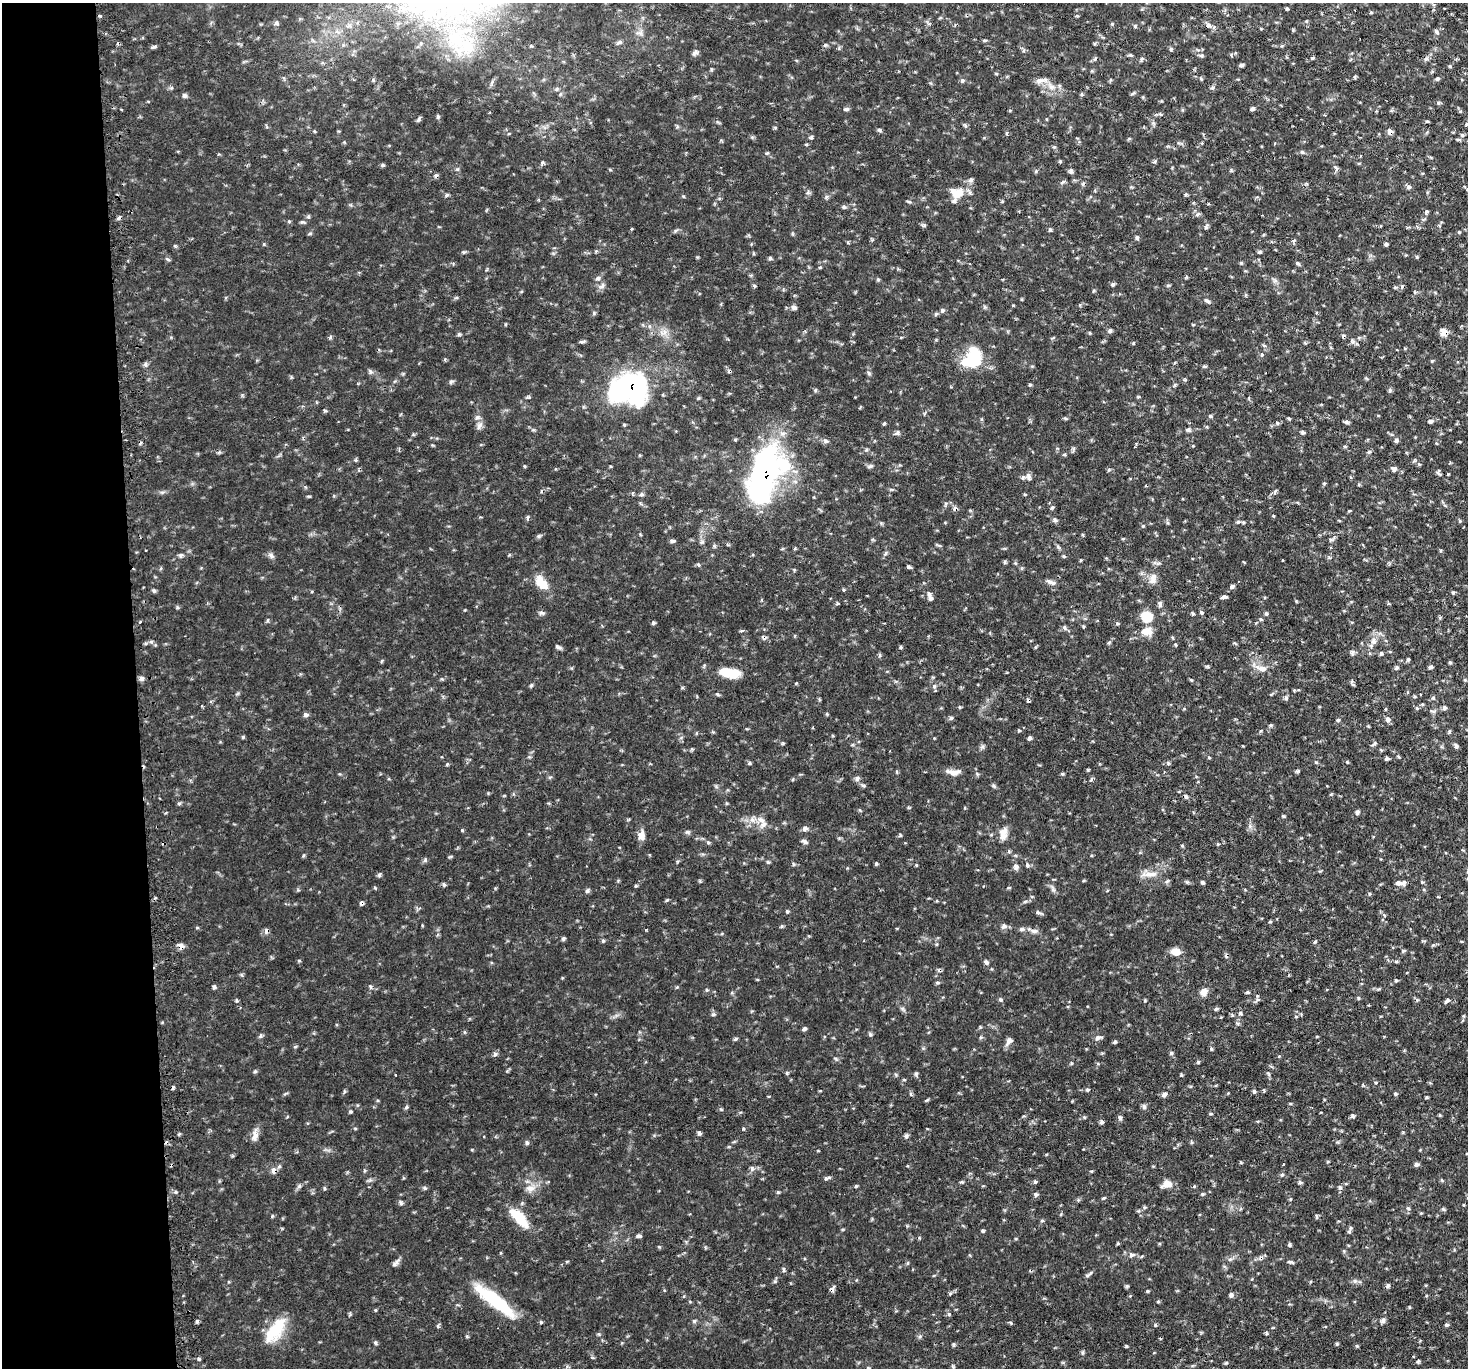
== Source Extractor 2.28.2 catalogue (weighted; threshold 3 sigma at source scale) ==
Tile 4 of 3 x 3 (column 1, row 2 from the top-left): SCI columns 28-1493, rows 1511-2876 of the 4449 x 4416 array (HDU 1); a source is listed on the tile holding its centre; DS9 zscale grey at full resolution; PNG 1470 x 1370 px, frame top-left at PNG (2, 3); no overlay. Shown black and unused: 9% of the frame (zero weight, under 2 of 3 exposures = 4% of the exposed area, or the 3 px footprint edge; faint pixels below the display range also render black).
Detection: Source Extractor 2.28.2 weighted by HDU 2 'WHT'; one run over the whole footprint, this tile lists its part. Background 0.106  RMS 0.0079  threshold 0.0357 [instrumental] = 3 sigma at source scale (4.5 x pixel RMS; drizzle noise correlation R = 1.50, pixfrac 1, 0.05/0.05 arcsec/px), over >= 5 px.
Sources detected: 287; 2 inside a brighter object's white glare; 10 cosmic-ray / hot-pixel residue — not listed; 6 inside a brighter listed object's ellipse — not listed separately; the other 269 listed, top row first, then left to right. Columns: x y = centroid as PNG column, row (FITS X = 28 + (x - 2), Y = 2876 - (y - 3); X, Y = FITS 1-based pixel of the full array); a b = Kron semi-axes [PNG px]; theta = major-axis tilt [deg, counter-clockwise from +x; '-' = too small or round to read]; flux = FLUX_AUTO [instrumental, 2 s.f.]
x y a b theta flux
1287 8 4 3 - 0.99
1208 25 8 5 -80 2.1
1437 32 7 4 -38 1.4
984 40 5 3 - 0.98
154 47 8 4 22 1.4
1171 49 5 5 - 1.1
695 52 7 6 - 2
1312 58 5 3 - 0.88
1142 59 8 4 62 1.3
1426 59 7 5 28 1.7
1241 65 7 4 27 1.5
1450 66 5 3 - 0.81
996 73 5 3 - 0.73
1437 79 5 4 - 1.1
962 80 6 5 - 1.4
1041 80 16 7 7 4.3
492 82 6 4 72 1.3
1052 87 9 6 1 3.6
1212 88 5 3 - 1.1
1133 93 7 3 36 1.1
184 96 6 5 - 1.8
846 109 7 5 15 1.4
1252 109 5 4 - 1.7
1466 124 5 3 - 0.79
1390 131 6 5 - 3.5
1006 133 5 3 - 0.84
1462 135 5 4 - 1.1
811 137 7 3 53 1
1458 140 7 3 -1 1.2
1302 152 6 4 -44 1.1
767 153 5 3 - 0.77
1155 161 5 3 - 1.1
383 165 5 4 - 1.1
1336 168 8 4 -70 1.6
1071 171 7 5 -68 1.8
970 180 7 5 47 1.8
1062 182 6 4 19 1.3
1409 187 6 5 - 1.5
957 193 20 14 -7 12
826 197 6 4 71 1.2
908 201 7 3 -19 0.99
844 207 5 5 - 1.2
1426 212 6 4 64 1.5
1197 214 6 4 20 1.3
1050 230 5 4 - 1.2
1459 232 4 4 - 0.67
1137 238 6 4 89 1.5
1386 244 5 4 - 1.1
1417 257 5 3 - 0.74
770 258 6 3 72 1
168 259 6 3 -36 1.1
1298 263 7 4 -21 1.1
598 278 6 5 - 1.8
878 279 5 4 - 0.99
1113 284 5 4 - 1.2
754 285 5 3 - 0.93
1207 301 9 5 -28 1.6
794 307 7 5 -17 2.1
942 310 6 5 - 1.6
1110 331 6 5 - 1.7
1444 332 7 6 - 7.4
582 342 6 4 -17 1.2
1262 355 5 4 - 0.97
973 360 22 18 25 34
1432 361 4 3 - 0.76
146 364 6 4 90 1.4
1366 378 5 3 - 0.85
627 388 32 22 22 190
1390 390 6 4 89 1.2
325 411 6 3 -20 0.84
1210 416 5 4 - 1
1065 418 6 4 -3 0.98
1431 421 5 5 - 1.6
1346 422 6 5 - 1.4
884 423 4 3 - 1.1
1277 423 5 4 - 1
479 426 12 6 59 3
1188 430 6 5 - 1.5
1303 432 6 4 -86 1.3
897 433 7 5 73 1.7
1396 440 6 5 - 2
825 441 7 5 -22 1.8
1135 447 3 2 - 0.66
1369 452 5 5 - 1.1
1394 469 6 6 - 2.3
1439 473 8 5 -68 1.6
1448 474 4 2 - 0.57
764 475 52 24 73 220
1029 476 9 5 -81 2.2
1275 491 6 3 71 1.1
1025 494 4 4 - 0.83
641 495 6 4 19 1.3
1052 507 5 3 - 0.9
1349 511 5 3 - 0.68
527 517 5 3 - 1.1
1054 520 7 4 -82 1.4
1238 522 5 5 - 1.1
1143 526 4 3 - 0.74
1331 539 6 4 -1 1.3
673 541 6 4 -2 1.7
714 546 6 3 -19 1.1
885 553 7 3 71 1.3
181 555 7 4 57 1.4
271 556 9 5 -46 2.2
1282 560 3 2 - 0.72
908 567 5 4 - 1.2
1153 577 12 8 46 4.8
1051 582 13 5 -19 2.8
541 583 19 10 -53 13
1232 586 7 5 34 1.8
154 591 6 4 -19 1.2
929 594 8 5 -72 2.1
1224 597 8 3 7 1.6
1160 604 8 5 -88 1.9
177 607 5 3 - 1
1201 612 5 4 - 1.1
542 613 9 4 -1 1.6
1148 619 19 13 72 11
140 622 3 2 - 0.74
653 623 5 5 - 1.2
1064 627 6 4 -82 1.5
742 630 5 3 - 1.1
764 637 6 5 - 1.6
1373 641 10 8 77 4
558 647 9 4 -33 1.6
1381 654 5 4 - 1.2
1408 659 5 4 - 1
1396 667 6 4 49 1.7
1430 667 5 4 - 1.5
1262 668 18 8 -16 6.2
730 673 23 10 -9 16
141 678 6 5 - 2.4
1191 680 5 3 - 0.77
1465 680 5 4 - 0.88
1353 684 6 4 -2 0.94
531 685 4 4 - 1.2
1285 698 6 4 71 1.3
1433 698 5 5 - 1.1
1444 708 6 6 - 1.7
306 715 7 6 - 1.8
951 718 6 4 44 1.3
1387 719 7 6 - 2.7
1338 720 4 4 - 1.1
1029 738 6 4 79 1.4
1374 744 9 3 34 1.2
1456 746 6 4 -61 1.9
1209 758 4 3 - 0.83
1387 758 5 5 - 1.4
1347 762 4 4 - 0.68
447 764 5 3 - 0.8
1297 771 6 4 29 1
954 772 14 7 4 5.1
857 778 6 5 - 2.4
863 785 6 4 -2 1.2
994 786 6 4 -71 1.1
1186 796 7 5 -52 1.8
1357 812 6 4 90 1.5
1283 816 6 3 -71 0.85
764 824 9 7 38 3.8
805 828 7 5 36 2.3
1003 834 17 10 82 6.3
641 835 12 8 85 4.8
804 841 8 5 -33 1.8
450 857 6 3 19 0.8
768 862 5 4 - 1.1
876 863 4 4 - 0.89
1027 865 5 4 - 1.3
1016 867 8 7 - 2.3
1151 874 20 6 -1 6
1203 882 5 4 - 1.2
1398 883 6 5 - 2.8
444 885 5 4 - 1.2
1009 888 5 3 - 0.75
587 891 6 4 48 1.4
787 911 4 4 - 1
1038 912 6 5 - 1.6
1270 921 4 3 - 0.87
1004 926 8 6 13 2.1
197 928 5 3 - 0.79
267 931 7 6 - 2.2
1034 931 9 6 -9 2.6
563 939 5 4 - 1.4
1315 942 5 4 - 0.91
181 946 6 6 - 3.9
1403 951 5 5 - 1
1176 952 11 8 -8 6.7
986 962 6 5 - 1.8
1396 980 4 4 - 0.95
938 983 5 3 - 1.1
214 987 6 4 77 1.5
370 987 6 4 -71 1.2
1204 992 11 9 69 4.2
1358 998 5 3 - 0.78
1000 999 5 4 - 1.2
1257 999 6 4 -72 1.3
237 1000 5 3 - 1
1447 1001 8 4 28 1.6
1216 1009 5 4 - 1.2
1240 1013 5 5 - 1.2
804 1029 5 4 - 1.7
870 1034 5 4 - 1.1
1098 1038 10 4 12 2.2
735 1039 5 5 - 1.1
1009 1041 11 7 48 3.1
1115 1042 5 4 - 1.3
1211 1049 5 3 - 0.84
1171 1053 5 4 - 1.1
495 1054 6 4 -89 1.3
787 1073 6 3 -73 0.9
396 1075 3 2 - 0.61
1088 1090 5 4 - 1.2
1254 1091 5 4 - 1.3
1164 1094 7 5 47 2.5
1395 1094 5 4 - 0.99
1426 1097 4 3 - 0.84
1144 1106 7 5 -68 1.6
1211 1114 5 3 - 0.87
1353 1116 5 4 - 1.5
1120 1118 7 4 -75 1.8
1101 1122 5 4 - 1.7
699 1133 6 4 -80 1.6
255 1135 14 8 83 4.7
906 1136 6 5 - 1.6
484 1137 3 2 - 0.74
527 1143 6 4 70 1.3
1416 1164 6 5 - 1.7
752 1168 7 5 -70 1.6
274 1171 7 6 - 3.2
1282 1175 5 3 - 1.1
961 1182 5 4 - 1
1035 1182 5 3 - 1
1300 1183 6 4 -18 1.2
1167 1184 12 9 -8 5.8
856 1186 5 3 - 0.85
1194 1186 4 4 - 0.88
1340 1187 5 4 - 1.4
324 1188 5 3 - 0.78
530 1188 12 8 -3 5
1036 1194 6 5 - 1.7
1104 1198 5 3 - 0.84
401 1203 6 4 -72 1.5
1443 1209 5 5 - 1
519 1218 28 11 -48 19
982 1231 5 3 - 0.97
1349 1232 5 5 - 1.4
638 1236 6 5 - 1.5
1289 1245 6 3 90 1.1
1132 1255 8 6 8 2.3
396 1262 13 4 45 2.5
1290 1262 7 4 -8 1.4
784 1269 6 3 -90 1.4
1087 1275 6 4 0 1.1
1127 1286 5 4 - 1
1387 1286 6 4 -84 1.4
832 1289 7 6 - 2.3
1147 1291 4 4 - 0.82
1231 1295 6 4 -83 1.9
501 1304 44 16 -43 33
375 1310 5 3 - 0.75
197 1321 4 4 - 1.4
694 1321 5 5 - 1.2
1383 1321 7 6 - 1.8
1446 1325 5 4 - 1.2
1266 1333 5 4 - 0.97
272 1334 29 20 43 21
375 1343 6 4 -69 1.2
1337 1344 5 4 - 0.97
1418 1362 5 4 - 1.1
1226 1363 5 3 - 0.9
Overlapping masked pixels (flux is a lower limit): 9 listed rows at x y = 1390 131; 1444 332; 627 388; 764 475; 764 637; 267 931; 181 946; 274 1171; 832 1289
Unlisted compact peaks at least as high as the median listed source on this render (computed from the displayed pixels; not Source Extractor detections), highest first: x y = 379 875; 243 737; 199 1359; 350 1112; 880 130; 603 941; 462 830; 743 1129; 1198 1062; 826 1178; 1155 1325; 539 536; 1088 770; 1408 1208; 299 1186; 425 1188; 255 1071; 425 860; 1030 385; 900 835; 1011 1323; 825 45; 151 642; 667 900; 370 372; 447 195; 406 1107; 459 334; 375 888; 179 803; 916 1074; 1112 24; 272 1216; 1202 1194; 419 119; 302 222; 750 763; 438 117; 721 1109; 775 1281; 687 832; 1316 762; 175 246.